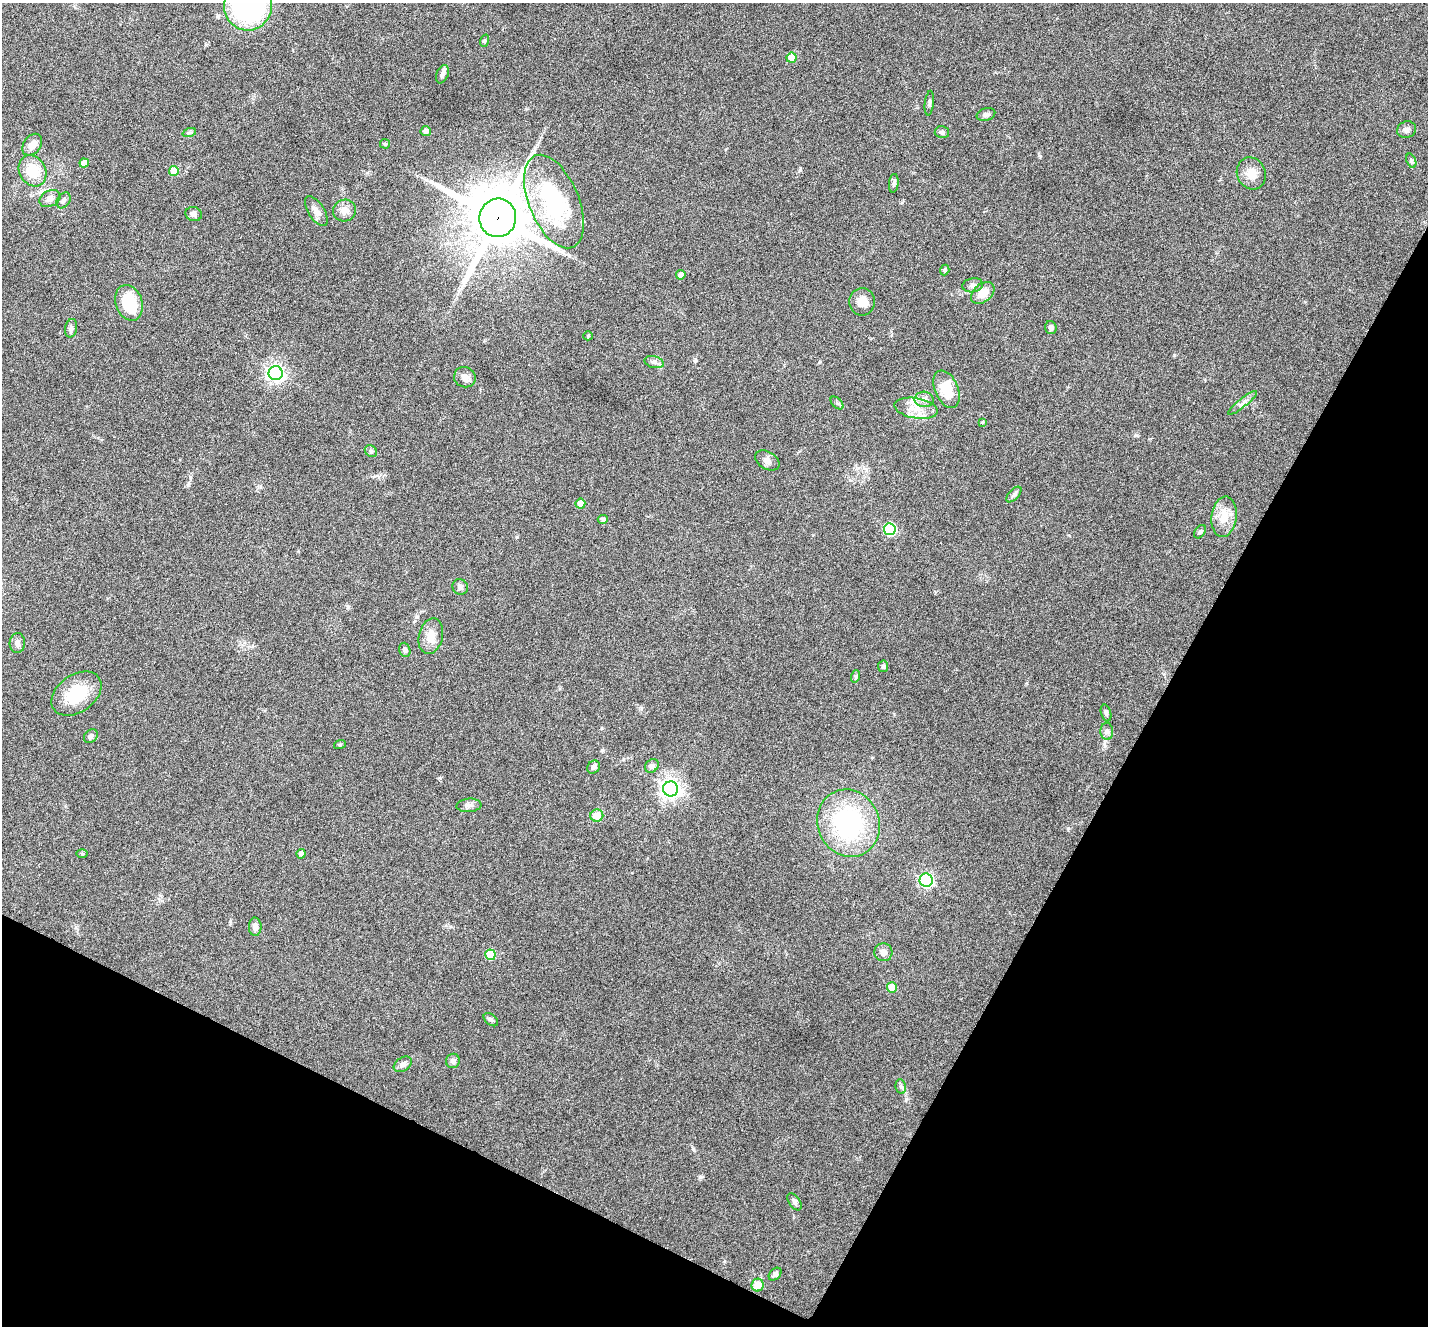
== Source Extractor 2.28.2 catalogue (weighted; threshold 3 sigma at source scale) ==
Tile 15 of 4 x 4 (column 3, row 4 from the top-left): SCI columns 2935-4360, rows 288-1611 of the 5796 x 5871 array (HDU 1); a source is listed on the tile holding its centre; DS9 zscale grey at full resolution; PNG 1430 x 1328 px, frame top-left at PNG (2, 3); each listed source drawn as its Kron ellipse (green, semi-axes under 4 px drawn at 4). Shown black and unused: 27% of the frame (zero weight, under 5 of 9 exposures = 5% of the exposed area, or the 3 px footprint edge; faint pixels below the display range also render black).
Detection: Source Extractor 2.28.2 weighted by HDU 2 'WHT'; one run over the whole footprint, this tile lists its part. Background 0.0535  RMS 0.0043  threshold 0.0177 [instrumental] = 3 sigma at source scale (4.09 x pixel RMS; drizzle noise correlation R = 1.36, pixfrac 0.8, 0.05/0.05 arcsec/px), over >= 5 px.
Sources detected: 85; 3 inside a brighter listed object's ellipse — not listed separately; the other 82 listed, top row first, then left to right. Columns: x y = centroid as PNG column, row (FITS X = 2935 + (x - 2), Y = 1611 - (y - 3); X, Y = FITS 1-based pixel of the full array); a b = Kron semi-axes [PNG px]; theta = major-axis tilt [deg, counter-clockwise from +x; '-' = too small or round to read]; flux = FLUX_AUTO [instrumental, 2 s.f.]
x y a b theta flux
248 6 25 24 - 79
484 41 6 4 70 0.52
792 58 5 5 - 7.6
442 74 9 6 69 1.2
929 103 12 4 83 1.1
986 114 9 6 15 1.1
1406 130 9 8 - 1.7
426 131 5 5 - 1.5
942 132 7 6 - 1
189 133 7 4 19 0.68
385 144 5 4 - 0.53
32 145 12 8 53 2.8
1411 161 7 4 -69 0.64
84 163 4 4 - 3.5
33 171 16 13 -61 9.3
174 171 5 5 - 7.1
1251 173 16 14 -65 4.5
894 183 9 5 83 0.94
50 198 11 8 28 2.5
64 200 8 6 56 1.2
554 201 49 25 -67 45
316 211 17 8 -58 2.7
344 211 11 11 - 2.6
194 214 8 7 - 1.2
498 218 19 18 - 2700
945 270 5 4 - 0.98
681 275 4 4 - 2.7
973 285 10 7 10 1.5
983 293 13 9 40 5.2
862 302 14 13 - 4.4
129 303 18 13 -71 16
71 328 9 6 79 1.1
1051 328 6 5 - 1.2
588 336 5 4 - 0.46
654 362 10 6 -14 1.4
276 373 7 7 - 150
465 377 11 10 - 2.3
947 389 20 11 -67 9.7
924 399 9 7 -3 2.2
837 403 8 4 -45 0.73
1243 403 18 3 38 1.5
916 408 22 10 -9 5.8
982 422 3 3 - 0.43
371 451 7 5 -44 0.76
767 460 13 8 -32 2.1
1014 494 9 5 47 0.93
580 504 5 5 - 2.5
1224 517 20 12 83 6
603 520 5 4 - 1
890 529 6 6 - 32
1200 532 7 5 53 0.71
460 587 8 7 - 1.5
431 636 18 12 76 4.8
17 643 10 7 88 1.4
405 650 7 5 -71 1
883 666 6 5 - 0.74
856 676 6 4 72 0.6
76 694 28 18 35 15
1106 713 8 5 -75 0.91
1107 731 8 6 -88 1.2
91 736 7 6 - 1.2
340 744 6 4 20 0.45
652 766 7 6 - 1.1
594 767 7 5 54 1.1
671 789 7 7 - 220
469 805 12 6 5 1.6
597 816 6 6 - 5.5
848 823 34 31 -66 48
82 853 6 4 -1 0.44
301 854 5 4 - 1.7
926 880 7 6 - 69
255 927 9 6 -88 1.9
883 952 9 9 - 2.3
490 955 5 5 - 12
892 988 5 5 - 8
491 1020 8 5 -39 0.87
453 1061 7 6 - 1.3
403 1064 10 6 34 1.9
901 1087 7 5 -78 0.89
794 1202 10 5 -57 1.1
775 1274 7 5 45 1.2
758 1285 6 6 - 5.2
Overlapping masked pixels (flux is a lower limit): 1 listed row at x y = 498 218
Isophote crosses this tile's border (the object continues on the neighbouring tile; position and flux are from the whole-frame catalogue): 1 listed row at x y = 248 6
Unlisted compact peaks at least as high as the median listed source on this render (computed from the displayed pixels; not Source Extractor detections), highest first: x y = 700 1177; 800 170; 1174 355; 695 361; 693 1149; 517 537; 1040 156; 417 617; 1136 435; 440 778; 1068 828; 641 708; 602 750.